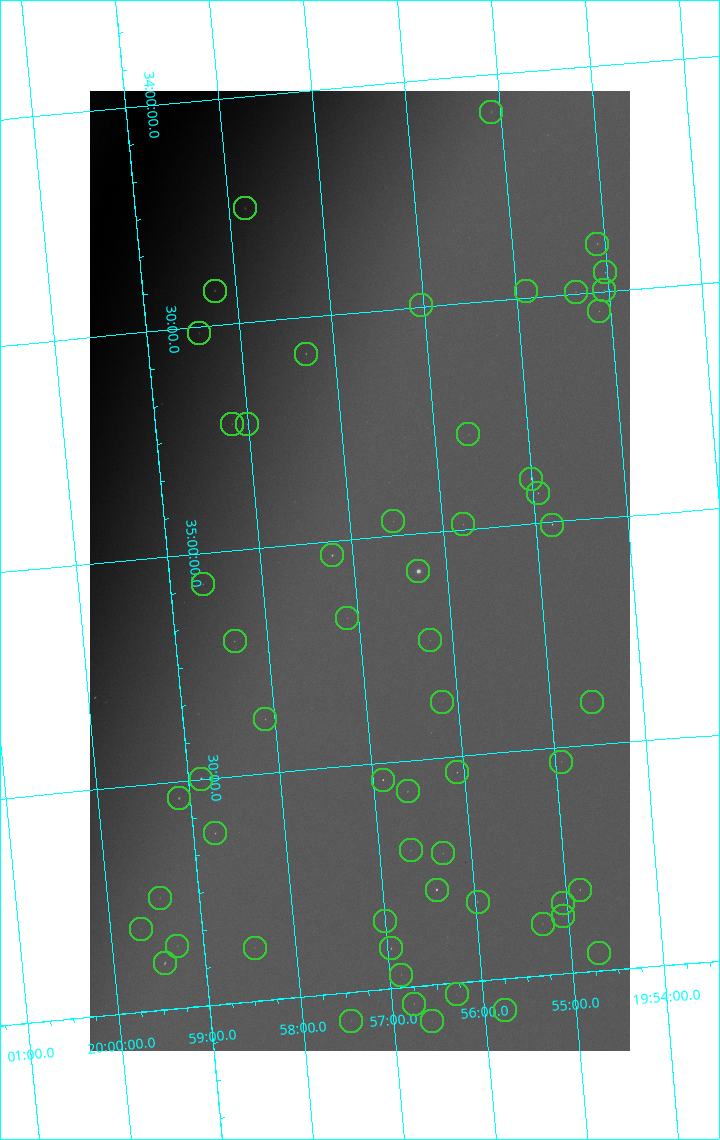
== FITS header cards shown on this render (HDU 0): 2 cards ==
NAXIS1  =                 1080 / length of data axis 1
NAXIS2  =                 1920 / length of data axis 2

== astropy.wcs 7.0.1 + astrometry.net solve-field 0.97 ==
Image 1080 x 1920 px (HDU 0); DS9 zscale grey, zoomed out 1/2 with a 90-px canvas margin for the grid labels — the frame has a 2x2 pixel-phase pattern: the four 2x2 pixel phases sit at different levels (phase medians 23958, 20609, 58680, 23950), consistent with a one-shot-colour (mosaic) sensor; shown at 1/2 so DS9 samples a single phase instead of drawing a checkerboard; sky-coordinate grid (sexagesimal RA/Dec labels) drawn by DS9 from the SOLVED WCS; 58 Tycho-2 reference stars matched to detected sources circled (green)
Header WCS: none
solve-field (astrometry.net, Tycho-2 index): SOLVED blind (the file carries no WCS)
Solved WCS: RA---TAN-SIP/DEC--TAN-SIP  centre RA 19:56:56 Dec +35:04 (299.23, +35.07 deg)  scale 3.99 arcsec/px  FOV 71.9' x 127.7'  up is -175 deg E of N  parity flipped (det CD > 0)
(file carries no celestial WCS; the grid is the blind solution)
Tycho-2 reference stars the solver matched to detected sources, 58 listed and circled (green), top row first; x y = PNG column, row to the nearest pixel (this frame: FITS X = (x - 90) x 2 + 1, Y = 1920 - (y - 91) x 2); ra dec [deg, ICRS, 3 dp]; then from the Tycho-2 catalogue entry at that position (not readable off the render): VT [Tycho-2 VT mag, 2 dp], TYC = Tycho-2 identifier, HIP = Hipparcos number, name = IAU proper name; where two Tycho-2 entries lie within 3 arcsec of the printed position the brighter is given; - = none
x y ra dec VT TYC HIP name
491 112 298.775 +34.082 9.09 2677-328-1 - -
244 208 299.456 +34.247 7.90 2678-2160-1 98239 -
597 244 298.521 +34.393 8.85 2677-973-1 - -
605 272 298.506 +34.458 8.77 2677-27-1 - -
604 290 298.514 +34.497 9.45 2677-1192-1 - -
214 291 299.557 +34.423 7.67 2678-1265-1 98289 -
526 292 298.724 +34.485 10.36 2677-449-1 - -
576 292 298.590 +34.496 9.48 2677-1253-1 - -
421 306 299.007 +34.496 10.59 2677-472-1 - -
599 312 298.531 +34.543 9.36 2677-163-1 - -
199 333 299.609 +34.513 8.37 2678-1962-1 - -
306 354 299.327 +34.581 8.58 2678-908-1 - -
232 424 299.542 +34.721 9.13 2678-2394-1 - -
247 424 299.503 +34.725 8.91 2678-407-1 - -
468 434 298.910 +34.791 9.95 2677-66-1 - -
531 479 298.751 +34.901 7.33 2677-1118-1 98004 -
538 494 298.736 +34.933 9.03 2677-477-1 - -
393 522 299.132 +34.968 9.91 2677-43-1 - -
463 524 298.945 +34.989 9.54 2677-1189-1 - -
552 525 298.704 +35.006 8.63 2677-500-1 97987 -
332 556 299.306 +35.031 7.32 2678-740-1 98193 -
418 572 299.077 +35.083 4.01 2677-1816-1 98110 -
202 584 299.661 +35.069 8.85 2678-2291-1 - -
347 618 299.280 +35.173 9.74 2678-1856-1 - -
430 640 299.061 +35.238 9.69 2677-351-1 - -
234 642 299.590 +35.202 8.98 2678-791-1 98298 -
442 702 299.043 +35.376 10.00 2677-683-1 - -
592 702 298.638 +35.406 9.98 2677-480-1 - -
265 720 299.526 +35.380 9.09 2678-613-1 - -
561 762 298.734 +35.531 9.70 2677-1271-1 - -
456 772 299.020 +35.535 8.95 2677-1268-1 - -
201 779 299.715 +35.498 7.00 2678-904-1 98343 -
382 780 299.222 +35.537 8.24 2677-1230-1 98157 -
408 792 299.158 +35.567 8.90 2677-942-1 - -
178 798 299.781 +35.536 8.76 2678-142-1 98369 -
215 834 299.691 +35.622 8.91 2678-436-1 - -
410 850 299.164 +35.698 9.31 2681-300-1 - -
443 854 299.077 +35.711 9.47 2681-258-1 - -
436 890 299.103 +35.790 7.67 2681-472-1 98116 -
580 890 298.712 +35.817 8.92 2681-276-1 - -
160 898 299.858 +35.753 9.44 2682-1366-1 - -
478 902 298.994 +35.825 8.75 2681-1366-1 - -
563 904 298.762 +35.844 9.54 2681-50-1 - -
563 916 298.765 +35.872 10.41 2681-1034-1 - -
384 922 299.252 +35.850 9.34 2682-18-1 - -
542 924 298.822 +35.885 9.57 2681-16-1 - -
140 929 299.918 +35.816 9.49 2682-1348-1 - -
177 946 299.822 +35.862 9.54 2682-619-1 - -
254 948 299.613 +35.883 9.85 2682-1249-1 - -
391 948 299.241 +35.911 8.62 2681-22-1 - -
598 953 298.676 +35.960 10.35 2681-800-1 - -
164 964 299.861 +35.897 8.18 2682-361-1 - -
401 975 299.220 +35.971 9.67 2681-104-1 - -
456 994 299.073 +36.024 10.08 2681-278-1 - -
414 1004 299.192 +36.038 9.41 2681-1304-1 - -
505 1010 298.944 +36.069 9.52 2681-894-1 - -
351 1021 299.367 +36.063 9.66 2682-3459-1 - -
432 1022 299.147 +36.079 9.93 2681-226-1 - -